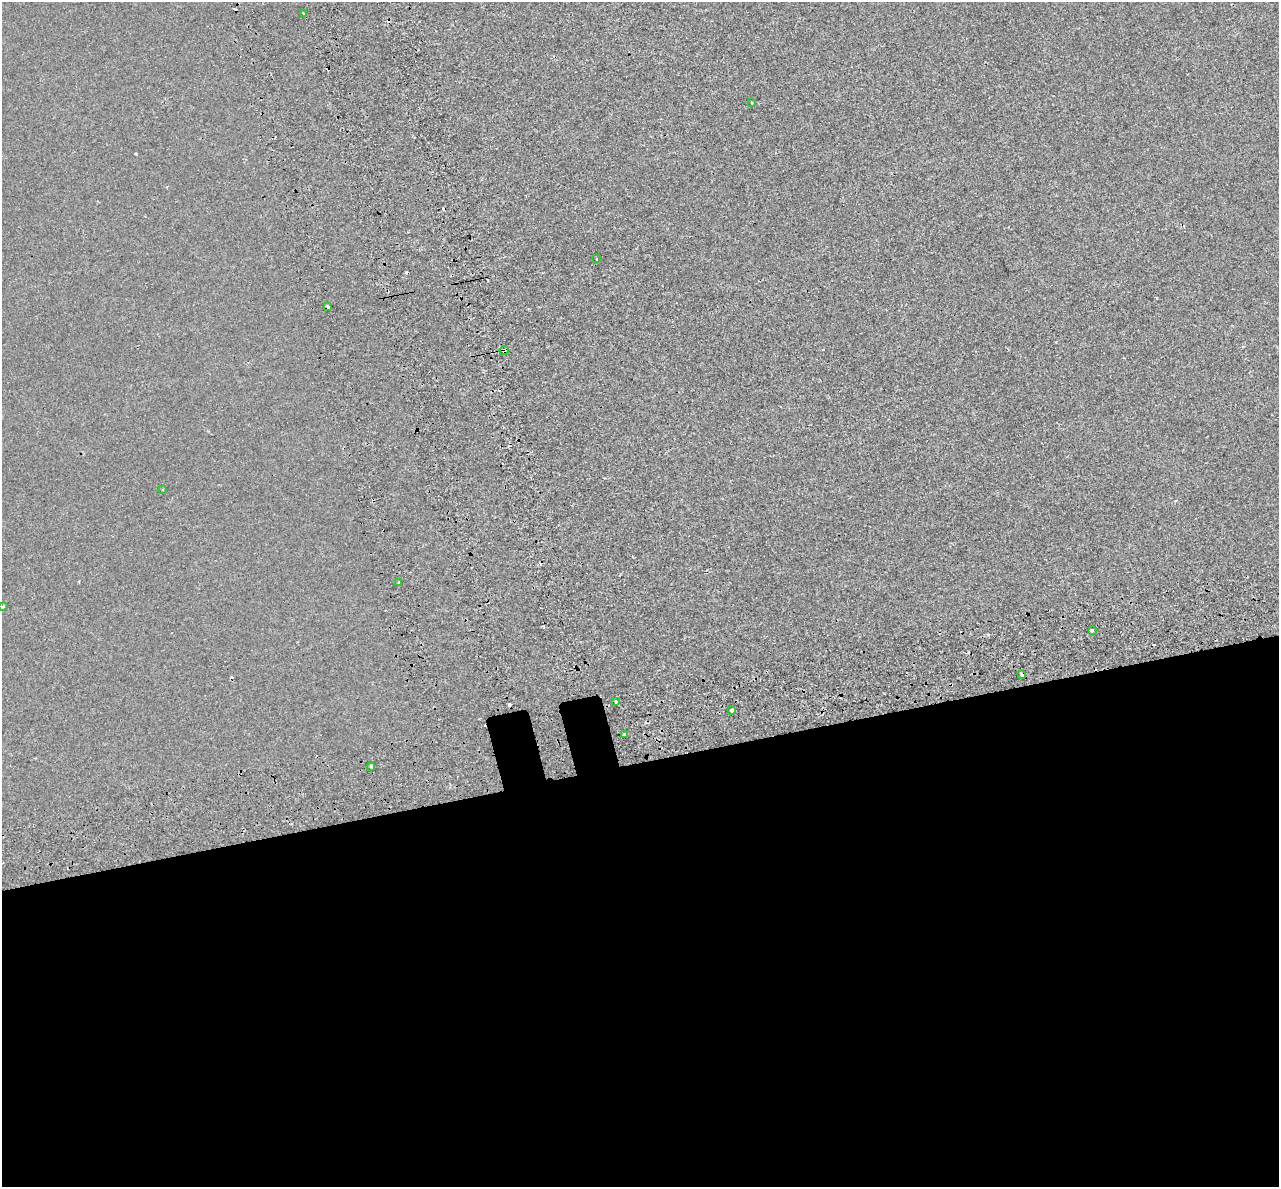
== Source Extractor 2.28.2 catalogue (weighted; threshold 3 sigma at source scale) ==
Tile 15 of 4 x 4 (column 3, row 4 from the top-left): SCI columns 2642-3918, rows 144-1328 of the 5284 x 5072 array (HDU 1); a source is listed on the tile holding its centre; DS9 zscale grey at full resolution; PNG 1281 x 1189 px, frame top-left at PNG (2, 2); each listed source drawn as its Kron ellipse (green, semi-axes under 4 px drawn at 4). Shown black and unused: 36% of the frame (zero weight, under 2 of 3 exposures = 7% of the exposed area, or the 3 px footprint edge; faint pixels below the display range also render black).
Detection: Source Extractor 2.28.2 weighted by HDU 2 'WHT'; one run over the whole footprint, this tile lists its part. Background -6.78e-05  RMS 0.0045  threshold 0.0202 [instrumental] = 3 sigma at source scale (4.5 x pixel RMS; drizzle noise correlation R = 1.50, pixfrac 1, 0.0396/0.0396 arcsec/px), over >= 5 px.
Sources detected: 25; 11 cosmic-ray / hot-pixel residue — neither listed nor drawn; the other 14 listed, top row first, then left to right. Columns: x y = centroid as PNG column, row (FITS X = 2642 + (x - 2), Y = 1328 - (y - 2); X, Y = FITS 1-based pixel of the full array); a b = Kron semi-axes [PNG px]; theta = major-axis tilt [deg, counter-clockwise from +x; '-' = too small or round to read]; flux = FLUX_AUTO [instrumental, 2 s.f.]
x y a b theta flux
303 14 4 3 - 1.8
752 103 3 2 - 0.52
596 259 2 2 - 0.45
327 306 3 3 - 5.6
504 350 5 4 - 1.8
163 490 2 2 - 0.44
399 582 3 2 - 1
3 606 3 3 - 4.4
1092 630 3 3 - 5.3
1022 675 4 3 - 3.7
616 701 3 3 - 3.5
732 710 3 3 - 8.2
625 735 4 3 - 5.6
371 766 4 3 - 1.4
Overlapping masked pixels (flux is a lower limit): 4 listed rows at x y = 327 306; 504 350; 1022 675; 625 735
Isophote crosses this tile's border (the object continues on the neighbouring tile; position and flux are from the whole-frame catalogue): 1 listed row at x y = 3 606